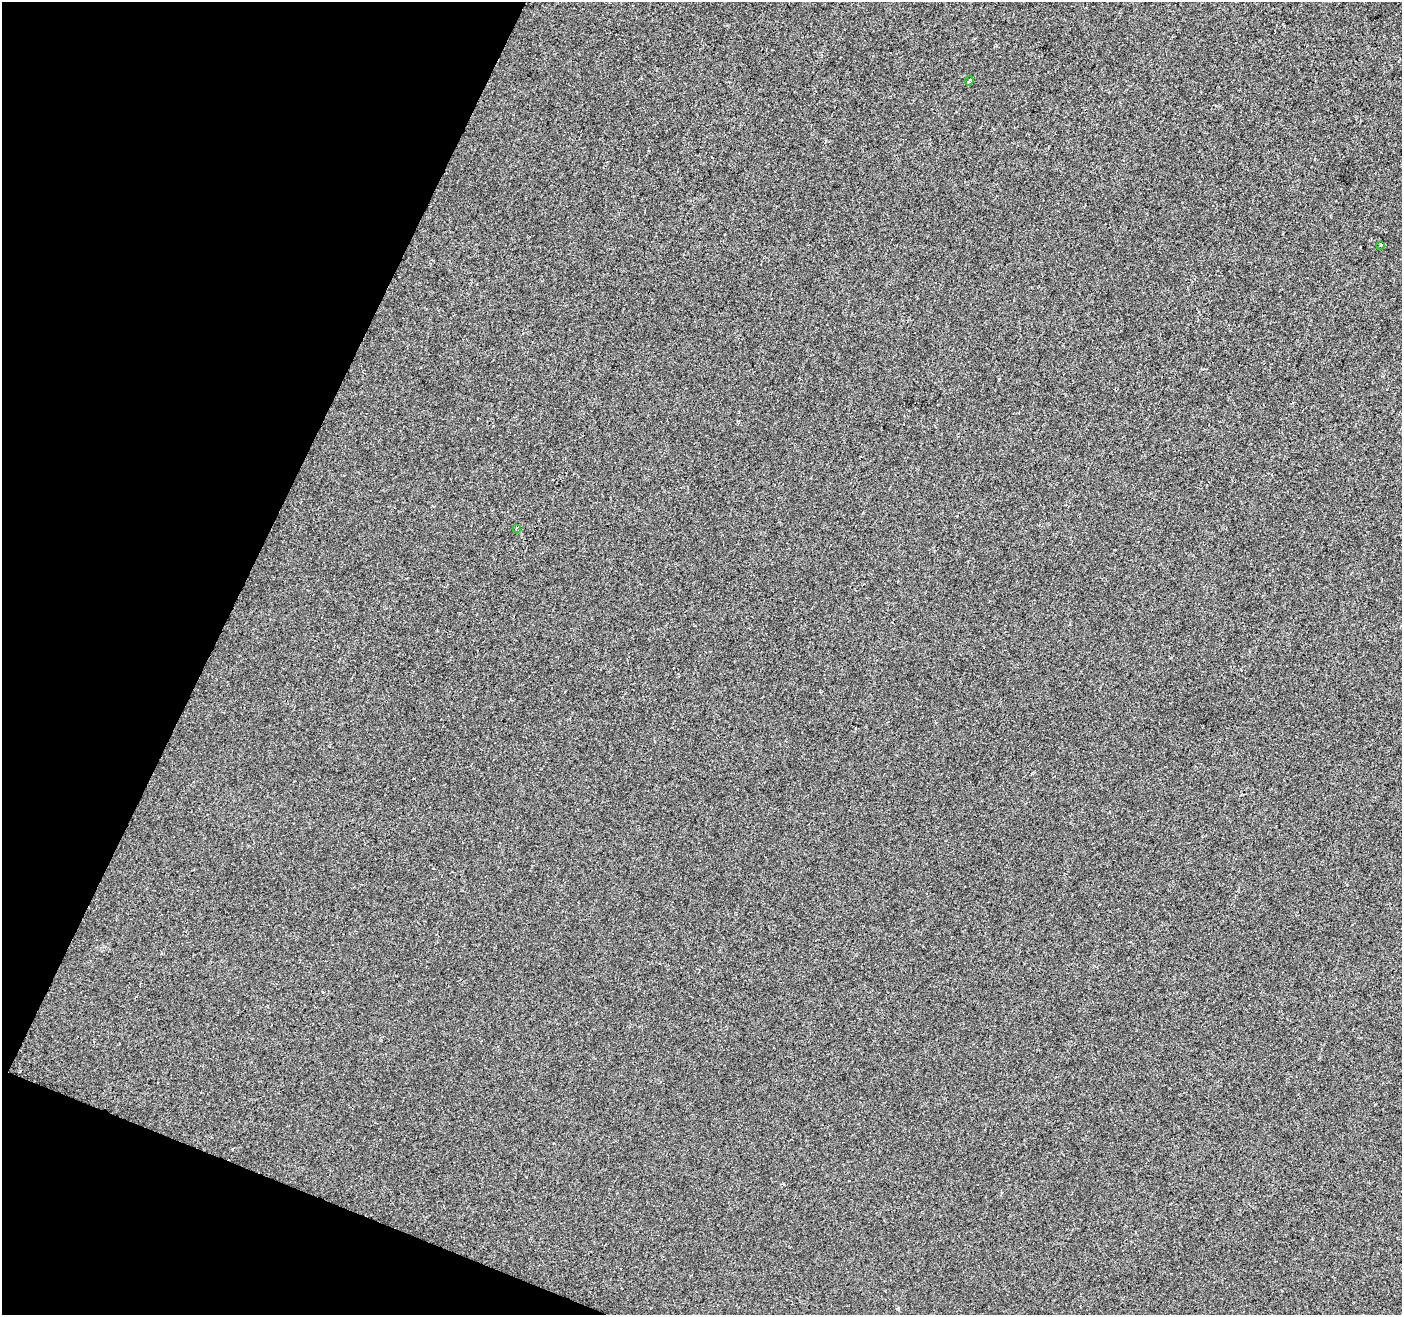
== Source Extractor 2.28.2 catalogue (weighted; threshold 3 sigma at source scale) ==
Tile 9 of 4 x 4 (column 1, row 3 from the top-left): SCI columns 1-1400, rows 1521-2833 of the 5607 x 5732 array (HDU 1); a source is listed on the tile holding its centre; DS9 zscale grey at full resolution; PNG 1404 x 1317 px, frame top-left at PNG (2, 2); each listed source drawn as its Kron ellipse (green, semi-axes under 4 px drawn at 4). Shown black and unused: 19% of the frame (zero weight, under 2 of 3 exposures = <1% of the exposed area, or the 3 px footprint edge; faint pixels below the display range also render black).
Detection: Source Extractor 2.28.2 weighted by HDU 2 'WHT'; one run over the whole footprint, this tile lists its part. Background 1.08e-04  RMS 0.0042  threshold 0.0188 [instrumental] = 3 sigma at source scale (4.5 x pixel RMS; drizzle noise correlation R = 1.50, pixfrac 1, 0.0396/0.0396 arcsec/px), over >= 5 px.
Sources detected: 3; all 3 listed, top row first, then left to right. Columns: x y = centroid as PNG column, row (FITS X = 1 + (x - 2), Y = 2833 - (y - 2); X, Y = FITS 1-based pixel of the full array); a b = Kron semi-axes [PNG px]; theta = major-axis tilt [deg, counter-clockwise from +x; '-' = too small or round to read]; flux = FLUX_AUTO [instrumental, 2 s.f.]
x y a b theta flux
969 81 5 3 - 0.57
1380 245 3 3 - 0.89
516 528 3 3 - 0.79